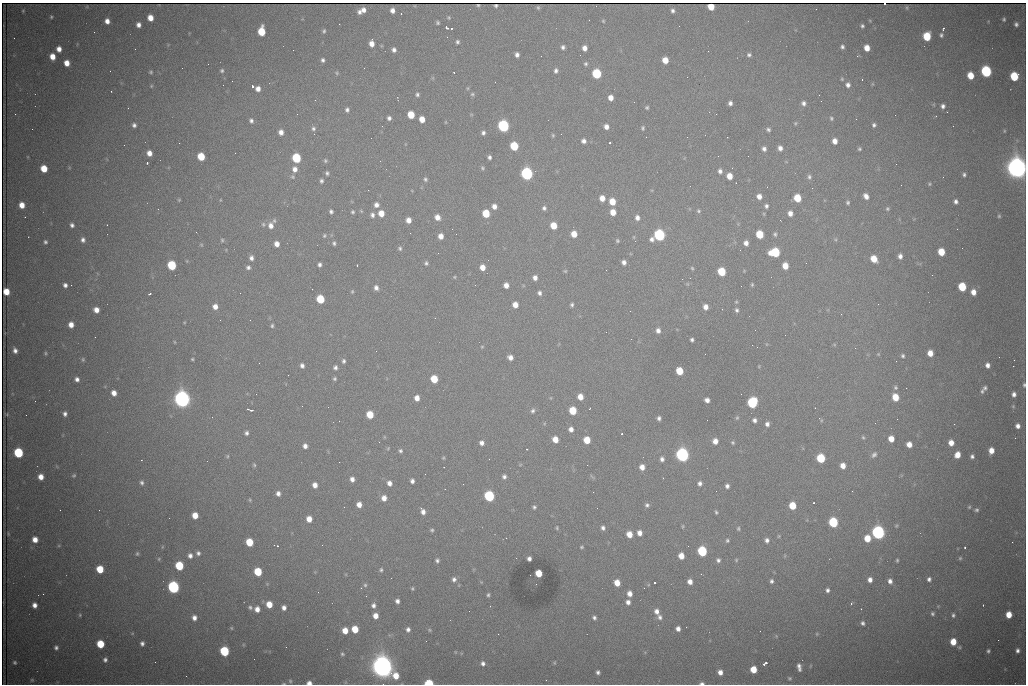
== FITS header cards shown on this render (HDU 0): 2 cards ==
NAXIS1  =                 1024 /fastest changing axis
NAXIS2  =                  682 /next to fastest changing axis

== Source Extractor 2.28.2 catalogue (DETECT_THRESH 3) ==
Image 1024 x 682 px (HDU 0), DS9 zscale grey, 1 PNG px = 1 image px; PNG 1028 x 686 px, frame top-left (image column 1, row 682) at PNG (2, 3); no overlay
Background 2440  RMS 31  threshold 91.6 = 3 sigma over >= 5 px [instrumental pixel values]
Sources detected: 494; all 494 listed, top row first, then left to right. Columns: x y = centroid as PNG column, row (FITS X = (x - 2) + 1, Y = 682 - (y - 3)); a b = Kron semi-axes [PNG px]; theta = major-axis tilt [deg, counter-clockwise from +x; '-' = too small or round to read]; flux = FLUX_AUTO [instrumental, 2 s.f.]
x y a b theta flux
884 4 3 2 - 4.7e+03
478 5 4 2 - 2.6e+03
496 6 4 3 - 2.8e+03
538 7 3 3 - 2.4e+03
711 7 5 5 - 3.6e+04
907 8 3 2 - 1.7e+03
816 9 2 2 - 1.1e+03
363 10 5 4 - 9.9e+03
392 10 5 4 - 1.0e+04
23 11 3 3 - 1.7e+03
673 11 5 5 - 5.7e+03
359 12 6 5 - 7.2e+03
401 14 3 2 - 2.0e+03
51 17 3 3 - 2.4e+03
150 18 5 5 - 2.4e+04
449 18 5 5 - 2.5e+03
1004 19 4 3 - 3.3e+03
107 21 5 5 - 1.3e+04
603 21 5 4 - 2.4e+03
870 21 5 3 - 1.6e+03
437 23 4 3 - 3.4e+03
1016 24 5 4 - 5.5e+03
138 25 5 4 - 9.8e+03
862 26 4 4 - 4.0e+03
447 28 4 3 - 7.5e+03
452 28 3 2 - 3.1e+03
943 29 3 2 - 2.1e+03
261 31 7 5 88 6.8e+04
324 31 5 4 - 3.5e+03
941 35 4 4 - 4.0e+03
927 36 6 5 - 7.9e+04
14 38 2 2 - 1.3e+03
457 42 5 4 - 4.2e+03
372 43 6 4 90 1.7e+04
563 47 5 5 - 5.9e+03
842 47 5 4 - 5.0e+03
584 48 5 4 - 1.3e+04
867 48 5 5 - 2.2e+04
59 49 5 4 - 1.4e+04
293 50 2 2 - 8.4e+02
394 50 5 4 - 7.1e+03
517 55 5 4 - 8.0e+03
749 55 5 4 - 4.6e+03
857 56 3 2 - 2.8e+03
52 57 5 5 - 2.3e+04
323 60 5 4 - 5.3e+03
665 60 5 5 - 2.8e+04
67 63 5 5 - 2.2e+04
208 64 2 2 - 2.7e+03
586 64 6 5 - 4.1e+03
556 70 6 5 - 6.5e+03
110 71 2 2 - 8.5e+02
222 71 4 4 - 3.6e+03
986 71 6 5 - 3.0e+05
151 72 4 3 - 2.8e+03
337 73 6 5 - 3.1e+03
597 74 6 5 - 1.6e+05
970 75 6 5 - 3.9e+04
1015 76 7 6 - 1.1e+05
687 77 2 2 - 9.4e+02
842 79 5 4 - 2.7e+03
862 79 3 2 - 3.9e+03
495 82 2 2 - 8.2e+02
872 84 6 4 90 2.1e+03
848 85 6 6 - 8.7e+03
151 86 4 4 - 2.1e+03
252 86 3 3 - 1.0e+05
258 89 5 5 - 1.3e+04
111 91 3 2 - 2.1e+03
417 94 5 5 - 4.2e+03
472 94 6 5 - 3.5e+03
819 95 2 2 - 8.3e+02
611 98 5 4 - 1.5e+04
315 100 2 2 - 1.1e+03
634 102 2 2 - 8.6e+02
730 103 4 4 - 7.1e+03
803 103 6 5 - 7.1e+03
934 104 6 3 72 2.3e+03
943 106 6 5 - 7.6e+03
647 107 4 4 - 3.2e+03
347 110 6 5 - 5.9e+03
947 112 3 2 - 3.4e+03
15 114 2 2 - 9.7e+02
297 114 3 2 - 2.5e+03
716 114 2 2 - 8.9e+02
411 115 6 5 - 4.8e+04
389 118 5 4 - 6.1e+03
831 118 5 4 - 3.3e+03
422 119 5 5 - 2.4e+04
251 120 6 5 - 6.1e+03
445 122 5 3 - 1.6e+03
795 123 5 4 - 2.5e+03
134 125 4 4 - 6.2e+03
874 125 5 4 - 5.1e+03
382 126 3 2 - 1.9e+03
503 126 6 6 - 4.3e+05
606 127 6 5 - 1.2e+04
313 128 6 6 - 5.5e+03
643 128 6 4 79 3.7e+03
768 129 5 4 - 4.3e+03
1004 131 5 3 - 2.0e+03
281 132 5 5 - 1.2e+04
483 133 5 5 - 5.8e+03
553 135 6 4 -70 2.9e+03
584 141 5 5 - 8.5e+03
835 141 5 5 - 1.5e+04
179 143 2 2 - 4.2e+03
610 143 3 3 - 4.1e+03
124 145 2 2 - 1.8e+03
514 146 6 5 - 9.6e+04
780 148 6 5 - 9.6e+03
764 149 6 5 - 7.2e+03
859 149 4 4 - 3.3e+03
149 153 5 5 - 1.5e+04
235 153 2 2 - 1.5e+03
201 156 6 5 - 5.9e+04
489 157 4 4 - 5.1e+03
296 158 6 5 - 1.3e+05
325 160 6 5 - 3.6e+03
147 163 3 3 - 4.4e+03
896 164 2 2 - 1.2e+03
483 168 6 5 - 3.5e+03
732 168 2 2 - 1.1e+03
1017 168 9 8 - 2.4e+06
44 169 6 5 - 4.1e+04
295 169 7 6 - 1.2e+04
720 171 6 5 - 7.4e+03
327 173 5 4 - 4.2e+03
527 174 6 6 - 5.3e+05
964 175 4 4 - 4.2e+03
729 176 5 5 - 2.4e+04
292 177 5 5 - 3.3e+03
809 177 7 6 - 5.5e+03
425 179 6 5 - 4.2e+03
321 181 5 5 - 4.6e+03
929 184 5 4 - 2.8e+03
901 185 2 2 - 1.5e+03
812 188 2 2 - 3.2e+03
368 190 2 2 - 8.5e+03
759 196 5 5 - 1.4e+04
866 196 6 4 -56 1.2e+04
602 198 5 5 - 2.0e+04
797 198 6 5 - 6.0e+04
179 200 4 4 - 2.3e+03
220 200 4 3 - 1.5e+03
956 201 4 4 - 6.7e+03
612 202 6 5 - 3.5e+04
848 202 5 4 - 3.8e+03
22 205 5 5 - 2.2e+04
376 205 6 6 - 1.0e+04
494 206 5 5 - 1.2e+04
766 206 5 5 - 5.5e+03
544 208 5 5 - 5.9e+03
158 209 2 2 - 9.8e+02
887 209 6 5 - 3.6e+03
331 211 4 4 - 5.0e+03
361 211 6 3 -45 2.3e+03
698 211 5 5 - 3.6e+03
353 212 5 5 - 3.6e+03
613 212 6 5 - 2.4e+04
381 213 6 5 - 2.6e+04
486 213 6 5 - 6.1e+04
790 213 6 5 - 1.3e+04
764 214 6 3 -72 2.2e+03
372 215 7 6 - 7.7e+03
999 216 5 4 - 3.0e+03
437 217 6 6 - 1.6e+04
637 218 6 5 - 1.0e+04
408 220 5 5 - 1.5e+04
780 220 3 2 - 2.4e+03
274 221 7 5 57 3.7e+03
263 224 7 6 - 4.0e+03
72 225 4 4 - 6.0e+03
271 226 7 6 - 1.3e+04
553 226 6 5 - 3.7e+04
574 234 5 5 - 2.7e+04
760 234 6 5 - 6.8e+04
775 234 6 5 - 4.3e+03
659 235 7 6 - 3.7e+05
324 236 5 4 - 3.3e+03
441 236 5 5 - 1.5e+04
634 237 5 3 - 1.8e+03
835 239 6 4 -19 2.6e+03
83 240 6 5 - 7.2e+03
222 240 5 4 - 2.9e+03
617 241 4 4 - 3.4e+03
45 242 4 3 - 4.1e+03
334 243 6 5 - 4.3e+03
746 243 5 5 - 1.1e+04
277 244 5 5 - 1.5e+04
201 245 5 4 - 2.4e+03
400 248 6 5 - 4.4e+03
740 250 2 2 - 1.0e+03
775 252 7 6 - 1.3e+05
941 252 6 5 - 4.7e+04
438 253 2 2 - 9.4e+02
900 256 6 5 - 9.3e+03
251 258 6 5 - 8.0e+03
874 259 6 5 - 3.6e+04
488 260 2 2 - 2.0e+03
187 261 5 3 - 1.9e+03
624 262 5 4 - 8.8e+03
426 263 5 4 - 4.4e+03
806 263 2 2 - 1.3e+03
172 265 6 5 - 1.3e+05
319 265 4 4 - 5.8e+03
357 265 3 2 - 1.7e+03
785 266 6 5 - 2.8e+04
248 267 5 5 - 5.4e+03
482 267 5 5 - 2.1e+04
692 268 5 4 - 2.9e+03
606 270 2 2 - 1.3e+03
565 271 4 4 - 2.5e+03
744 271 5 3 - 1.8e+03
722 272 6 5 - 8.0e+04
932 275 2 2 - 1.1e+03
454 277 4 4 - 2.1e+03
535 278 5 5 - 1.0e+04
687 284 6 5 - 2.7e+03
65 285 5 4 - 7.1e+03
71 285 2 2 - 7.1e+03
506 285 5 5 - 1.5e+04
752 285 5 3 - 2.9e+03
962 287 6 5 - 8.2e+04
376 288 6 5 - 8.7e+03
352 291 5 4 - 2.6e+03
6 292 5 5 - 3.4e+04
973 292 6 5 - 1.7e+04
539 293 5 5 - 6.5e+03
150 294 3 3 - 3.7e+03
320 299 6 5 - 8.8e+04
736 302 5 4 - 2.5e+03
878 304 2 2 - 1.3e+03
515 305 5 5 - 2.0e+04
572 305 5 4 - 4.2e+03
215 306 5 5 - 1.4e+04
706 307 6 5 - 1.3e+04
722 309 2 2 - 1.0e+03
96 310 5 5 - 1.6e+04
737 310 6 5 - 5.3e+03
841 314 3 2 - 2.7e+03
220 320 2 2 - 9.1e+02
184 322 4 3 - 1.6e+03
71 325 5 5 - 1.7e+04
272 326 4 4 - 3.4e+03
658 330 6 5 - 9.7e+03
755 330 3 2 - 1.5e+03
95 337 2 2 - 9.8e+02
692 340 4 4 - 4.6e+03
174 342 5 3 - 1.7e+03
766 344 5 3 - 2.0e+03
752 345 2 2 - 4.2e+03
482 347 4 4 - 2.2e+03
15 350 6 4 -75 8.8e+03
45 353 4 4 - 2.6e+03
930 353 5 5 - 2.3e+04
878 354 5 4 - 2.1e+03
903 356 5 5 - 4.1e+03
510 357 5 5 - 1.2e+04
999 357 2 2 - 8.3e+02
83 359 6 5 - 3.2e+03
192 359 3 3 - 2.3e+03
1014 360 2 2 - 2.5e+03
343 361 5 4 - 4.6e+03
259 363 2 2 - 1.9e+03
987 365 5 4 - 1.0e+04
302 366 5 4 - 7.2e+03
759 366 4 3 - 1.9e+03
1013 366 2 2 - 1.9e+04
335 367 5 5 - 6.0e+03
679 371 6 5 - 5.0e+04
288 375 3 2 - 1.6e+03
77 379 5 4 - 8.1e+03
334 379 4 4 - 3.6e+03
434 379 6 5 - 5.5e+04
1024 385 6 4 -90 3.4e+03
895 387 6 5 - 4.0e+03
985 388 5 5 - 4.9e+03
982 391 6 6 - 4.4e+03
114 393 6 5 - 1.5e+04
256 394 2 2 - 1.9e+03
741 394 2 2 - 8.4e+02
1014 394 5 4 - 8.8e+03
580 397 5 5 - 2.2e+04
895 397 6 5 - 4.0e+04
417 398 5 4 - 1.6e+04
551 398 5 3 - 1.9e+03
182 399 8 7 - 1.5e+06
707 400 5 5 - 1.0e+04
35 401 2 2 - 1.6e+03
752 403 7 6 - 2.2e+05
1013 406 5 5 - 2.6e+03
590 408 3 2 - 1.9e+03
815 408 2 2 - 1.5e+03
250 410 6 2 -17 4.7e+03
533 411 7 6 - 5.7e+03
573 411 6 5 - 6.5e+04
7 414 6 4 -19 1.6e+03
65 414 5 4 - 6.8e+03
26 415 2 2 - 9.3e+02
370 415 6 5 - 5.2e+04
659 418 5 4 - 6.1e+03
737 418 6 4 67 2.9e+03
897 419 2 2 - 1.0e+03
754 420 5 5 - 7.1e+03
821 420 8 3 -47 2.3e+03
339 421 2 2 - 1.3e+03
875 423 3 2 - 1.7e+03
767 424 5 5 - 8.0e+03
954 424 2 2 - 9.7e+03
1018 426 6 6 - 1.1e+04
571 429 6 5 - 1.1e+04
246 433 5 4 - 5.6e+03
622 434 3 2 - 2.9e+03
863 437 6 4 -62 2.7e+03
555 439 5 5 - 2.6e+04
891 439 5 5 - 2.4e+04
587 440 6 5 - 4.1e+04
715 441 6 5 - 1.6e+04
379 442 2 2 - 8.7e+02
733 442 5 5 - 3.3e+03
482 443 5 5 - 9.1e+03
951 443 5 5 - 2.0e+04
909 444 5 5 - 1.8e+04
305 446 6 5 - 9.7e+03
388 448 6 4 65 2.3e+03
527 449 3 2 - 4.5e+03
400 451 5 5 - 4.3e+03
991 451 6 5 - 2.1e+04
18 453 6 5 - 1.6e+05
682 455 6 6 - 8.0e+05
874 455 8 6 47 6.6e+03
957 455 6 5 - 2.3e+04
227 456 5 4 - 2.5e+03
972 456 4 4 - 5.3e+03
443 458 4 4 - 2.2e+03
821 458 6 5 - 1.1e+05
662 459 6 5 - 7.5e+03
141 460 2 2 - 1.1e+03
254 465 5 4 - 3.0e+03
520 465 6 3 19 1.9e+03
587 465 2 2 - 5.4e+03
843 466 5 5 - 1.9e+04
642 467 6 5 - 1.6e+04
74 475 5 4 - 2.8e+03
592 476 9 3 -50 2.8e+03
41 477 5 5 - 1.8e+04
504 477 5 5 - 6.2e+03
352 479 5 5 - 1.0e+04
412 481 5 4 - 7.2e+03
142 483 6 5 - 5.3e+03
389 483 6 5 - 1.1e+04
700 483 6 6 - 7.0e+03
463 484 2 2 - 1.4e+03
315 485 5 5 - 1.4e+04
727 486 5 4 - 6.9e+03
716 491 2 2 - 2.0e+03
852 491 3 2 - 1.8e+03
278 493 5 5 - 9.0e+03
489 496 6 5 - 2.4e+05
384 498 6 6 - 1.6e+04
250 500 5 4 - 2.5e+03
814 503 3 2 - 2.0e+03
359 505 5 5 - 1.6e+04
647 505 5 5 - 5.1e+03
792 506 6 5 - 4.9e+04
344 507 2 2 - 4.3e+03
534 507 4 4 - 3.9e+03
969 507 4 4 - 2.4e+03
60 510 3 2 - 1.7e+03
99 510 2 2 - 9.1e+02
976 510 5 4 - 3.9e+03
423 511 8 5 -63 1.2e+04
716 512 5 3 - 3.2e+03
195 515 5 5 - 2.7e+04
309 519 5 5 - 2.1e+04
833 522 6 5 - 1.7e+05
896 525 6 5 - 3.4e+03
683 526 6 4 84 2.6e+03
557 528 5 3 - 2.7e+03
603 528 6 5 - 6.7e+03
738 529 5 4 - 3.3e+03
432 530 5 5 - 3.4e+03
878 532 6 6 - 7.7e+05
639 533 6 5 - 1.3e+04
8 534 5 2 - 2.0e+03
629 534 6 5 - 2.5e+04
779 536 4 4 - 2.1e+03
867 538 6 6 - 4.2e+04
35 539 6 5 - 1.8e+04
727 540 5 5 - 3.7e+03
767 540 6 5 - 7.5e+03
249 542 6 5 - 5.8e+04
277 546 3 2 - 1.8e+03
162 547 6 3 71 2.1e+03
582 547 4 4 - 2.8e+03
965 547 3 2 - 3.2e+03
702 551 6 5 - 1.8e+05
198 553 6 6 - 6.6e+03
137 554 6 4 75 3.4e+03
190 556 7 6 - 9.3e+03
681 556 5 5 - 2.4e+04
960 558 5 5 - 2.9e+03
159 559 5 4 - 2.6e+03
529 559 4 4 - 7.7e+03
437 560 5 5 - 5.2e+03
718 560 5 5 - 5.7e+03
736 560 5 4 - 2.6e+03
897 560 6 4 90 3.3e+03
179 566 6 5 - 9.4e+04
100 569 6 5 - 5.2e+04
381 570 6 5 - 3.9e+03
258 572 6 5 - 7.3e+04
539 573 5 5 - 4.5e+04
701 574 3 2 - 1.8e+03
454 579 7 6 - 7.9e+03
929 579 5 5 - 6.4e+03
870 580 6 5 - 1.2e+04
771 581 5 4 - 5.0e+03
890 581 7 6 - 1.0e+04
690 582 5 5 - 1.4e+04
617 583 5 5 - 2.7e+04
654 583 3 3 - 1.0e+05
536 584 2 2 - 1.1e+03
365 585 5 5 - 3.3e+03
173 587 6 6 - 4.8e+05
361 588 2 2 - 1.2e+03
412 588 4 4 - 2.9e+03
644 588 2 2 - 1.2e+03
827 590 4 4 - 6.0e+03
43 594 2 2 - 9.8e+03
630 594 6 5 - 1.4e+04
488 595 5 4 - 3.7e+03
366 596 2 2 - 1.1e+03
397 601 4 4 - 7.8e+03
628 602 5 5 - 9.3e+03
269 604 6 5 - 2.9e+04
851 604 4 3 - 3.0e+03
34 605 5 4 - 1.2e+04
373 605 5 5 - 7.2e+03
983 605 2 2 - 9.5e+02
250 607 6 5 - 4.7e+03
284 608 5 5 - 9.2e+03
257 609 6 5 - 1.5e+04
861 609 2 2 - 1.3e+03
656 611 7 6 - 1.1e+04
932 614 6 5 - 4.2e+03
80 615 4 4 - 2.4e+03
953 615 6 4 -85 4.5e+03
1009 615 5 5 - 3.1e+04
375 616 5 5 - 1.7e+04
660 617 7 7 - 7.6e+03
194 618 6 6 - 1.1e+04
594 618 5 4 - 5.3e+03
863 623 6 5 - 5.3e+03
686 627 2 2 - 1.1e+03
231 628 5 4 - 2.5e+03
355 629 6 5 - 4.0e+04
408 629 6 5 - 7.2e+03
678 629 5 4 - 1.0e+04
429 630 6 4 -22 2.8e+03
345 631 5 5 - 2.5e+04
817 634 5 4 - 2.3e+03
998 640 2 2 - 1.3e+03
953 642 5 5 - 3.6e+04
142 643 5 4 - 6.4e+03
100 644 6 5 - 6.2e+04
56 647 5 4 - 5.5e+03
959 647 6 5 - 3.1e+03
1017 650 6 6 - 7.4e+03
224 651 6 5 - 1.6e+05
988 651 4 4 - 4.1e+03
455 652 5 3 - 1.7e+03
342 654 4 4 - 3.0e+03
254 659 2 2 - 5.4e+03
105 660 5 4 - 5.9e+03
15 662 5 4 - 3.4e+03
155 662 2 2 - 8.6e+02
483 663 6 5 - 6.8e+03
554 663 4 3 - 2.3e+03
764 664 5 3 - 9.3e+03
383 667 10 9 - 2.8e+06
799 667 8 4 -79 9.2e+03
753 669 5 5 - 4.0e+04
598 672 4 4 - 5.5e+03
720 672 5 5 - 1.3e+04
396 676 6 5 - 2.8e+04
789 678 5 5 - 2.8e+03
32 680 5 5 - 2.7e+03
290 681 6 5 - 3.9e+03
309 683 5 4 - 1.1e+04
429 683 6 4 -2 9.4e+04
702 683 6 3 0 5.1e+03
284 684 6 3 0 2.5e+03
At the frame edge (FLAGS 8, measured only in part): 7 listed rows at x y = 884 4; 1017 168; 1024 385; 309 683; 429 683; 702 683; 284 684

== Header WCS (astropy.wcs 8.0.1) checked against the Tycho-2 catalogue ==
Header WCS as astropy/WCSLIB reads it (CRVAL/CRPIX/CD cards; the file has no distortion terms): RA---TAN/DEC--TAN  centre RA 06:56:08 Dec +31:26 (104.03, +31.43 deg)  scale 1.44 arcsec/px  FOV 24.5' x 16.3'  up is -93 deg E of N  parity flipped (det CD > 0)
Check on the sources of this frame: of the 60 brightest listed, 11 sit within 2.2 arcsec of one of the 16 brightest Tycho-2 stars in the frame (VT <= 13.07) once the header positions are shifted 0.74 arcsec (0.02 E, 0.74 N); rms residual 1.28 arcsec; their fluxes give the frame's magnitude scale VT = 25.43 - 2.5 log10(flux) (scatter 0.41 mag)
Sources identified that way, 11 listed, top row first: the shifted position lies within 2.2 arcsec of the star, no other Tycho-2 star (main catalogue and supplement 1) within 4.4 arcsec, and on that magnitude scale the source's flux lands within +1.5 / -3 mag of the star's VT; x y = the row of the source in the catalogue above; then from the Tycho-2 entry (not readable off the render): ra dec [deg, ICRS J2000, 3 dp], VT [Tycho-2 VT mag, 2 dp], TYC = Tycho-2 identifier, HIP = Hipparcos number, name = IAU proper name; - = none
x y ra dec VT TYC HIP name
597 74 103.904 +31.460 12.65 2437-721-1 - -
527 174 103.952 +31.434 11.53 2437-424-1 - -
659 235 103.978 +31.488 11.51 2437-421-1 - -
775 252 103.984 +31.534 11.82 2437-428-1 - -
172 265 104.002 +31.294 13.07 2437-1012-1 - -
182 399 104.065 +31.301 9.89 2437-425-1 - -
752 403 104.055 +31.528 12.03 2437-1294-1 - -
682 455 104.081 +31.501 10.83 2437-37-1 - -
878 532 104.112 +31.580 11.47 2437-71-1 - -
383 667 104.185 +31.385 8.52 2437-370-1 33393 -
429 683 104.192 +31.404 11.68 2437-91-1 - -